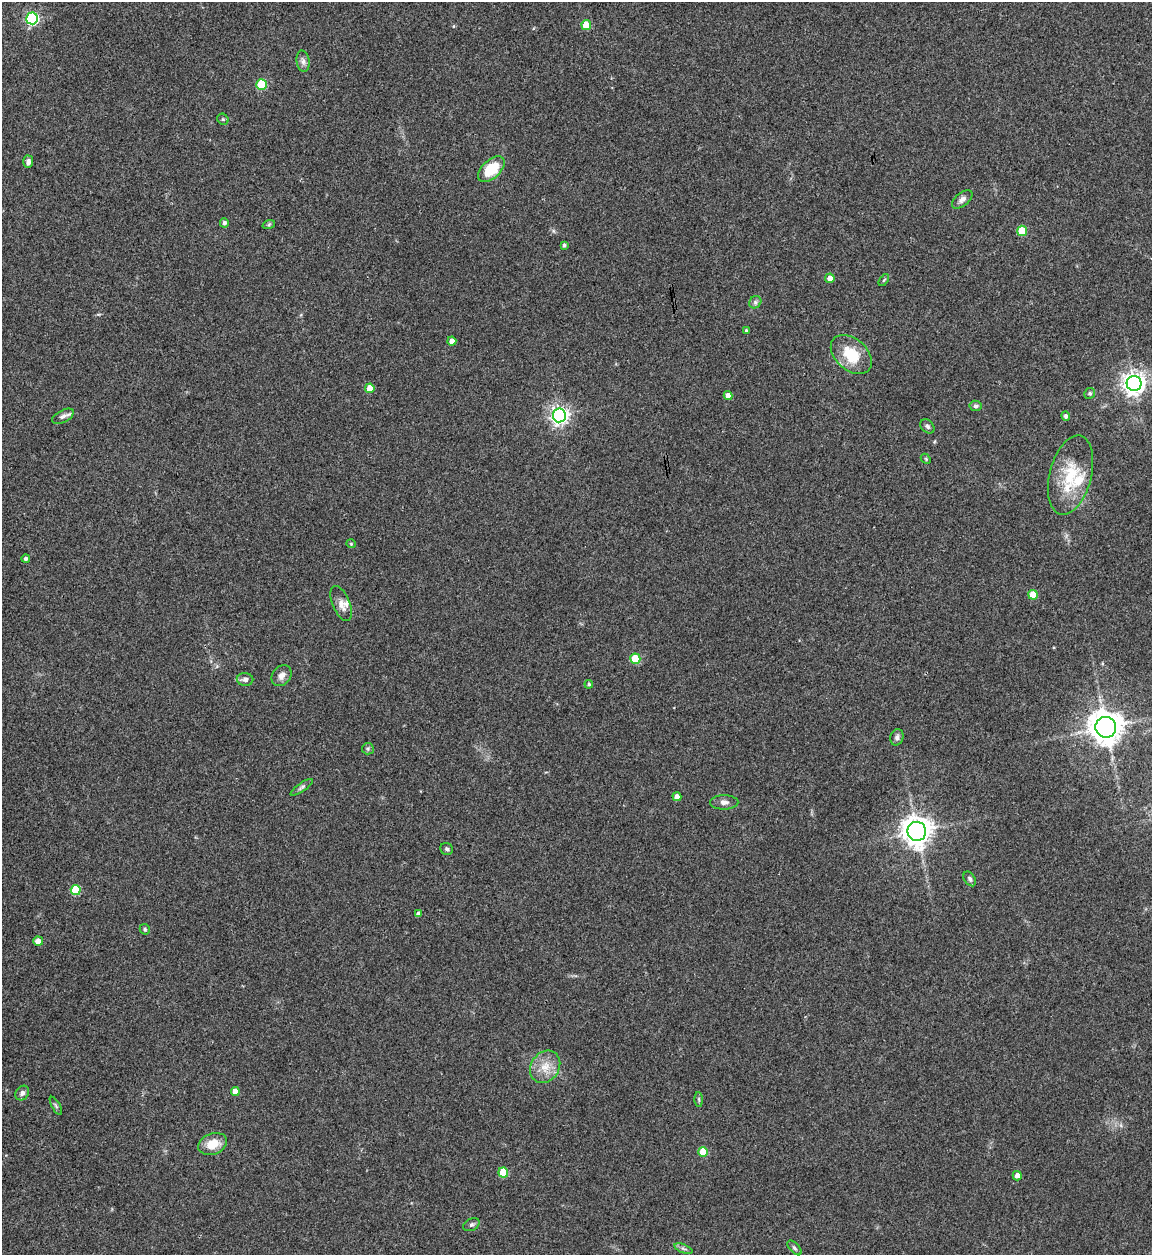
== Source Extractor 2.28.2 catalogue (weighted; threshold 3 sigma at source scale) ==
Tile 11 of 4 x 4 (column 3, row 3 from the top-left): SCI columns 2554-3703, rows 1253-2505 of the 4992 x 5013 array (HDU 1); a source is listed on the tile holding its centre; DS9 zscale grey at full resolution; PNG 1154 x 1257 px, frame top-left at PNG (2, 2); each listed source drawn as its Kron ellipse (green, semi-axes under 4 px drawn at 4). Shown black and unused: <1% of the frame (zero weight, under 3 of 4 exposures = <1% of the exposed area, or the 3 px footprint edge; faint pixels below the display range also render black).
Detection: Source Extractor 2.28.2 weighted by HDU 2 'WHT'; one run over the whole footprint, this tile lists its part. Background 0.0521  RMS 0.0049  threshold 0.022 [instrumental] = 3 sigma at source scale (4.5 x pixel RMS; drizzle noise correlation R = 1.50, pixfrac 1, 0.05/0.05 arcsec/px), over >= 5 px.
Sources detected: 64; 2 inside a brighter listed object's ellipse — not listed separately; the other 62 listed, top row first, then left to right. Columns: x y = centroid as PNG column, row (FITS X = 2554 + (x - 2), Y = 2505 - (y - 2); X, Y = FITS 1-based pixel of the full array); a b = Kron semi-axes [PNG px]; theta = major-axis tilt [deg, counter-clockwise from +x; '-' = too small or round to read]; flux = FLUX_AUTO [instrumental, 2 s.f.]
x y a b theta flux
32 18 6 6 - 68
586 25 5 5 - 11
303 61 11 6 -83 1.8
261 84 5 5 - 21
223 119 6 5 - 0.81
28 162 6 5 - 1.9
491 169 16 9 43 16
962 199 12 6 39 2.2
224 223 5 4 - 1.3
269 224 6 4 20 0.69
1022 231 5 5 - 15
564 245 4 3 - 0.97
830 278 5 4 - 3.6
884 280 7 3 53 0.63
755 302 6 5 - 1.2
746 330 3 3 - 0.85
452 341 4 4 - 2.6
851 355 23 15 -41 15
1134 383 7 7 - 380
370 388 4 4 - 7
1090 393 5 5 - 0.93
728 396 4 4 - 3
975 406 6 5 - 0.98
559 415 7 6 - 210
63 416 12 6 27 2
1066 416 5 4 - 1.7
927 426 8 6 -45 1.2
926 459 6 4 -47 0.66
1070 475 40 21 76 23
351 544 5 4 - 0.52
26 558 4 4 - 1.3
1033 595 5 5 - 11
341 604 18 8 -67 3.8
635 659 5 5 - 19
281 676 11 8 51 2.7
245 679 8 6 -3 1.9
589 684 4 4 - 0.86
1106 727 10 10 - 770
897 737 8 6 75 1.5
368 749 6 5 - 0.81
302 787 13 4 35 1.3
677 797 4 4 - 2.4
724 802 14 7 1 2.4
917 831 9 9 - 590
447 849 6 6 - 1.2
970 879 8 5 -58 1.3
76 890 5 5 - 20
419 914 4 4 - 2.2
145 929 5 5 - 0.81
38 941 5 4 - 3.9
545 1067 17 14 55 7.8
235 1091 4 4 - 3.9
22 1093 8 6 52 1.6
699 1099 7 4 -90 0.77
56 1106 10 3 -61 0.81
213 1144 15 10 21 8.2
703 1152 5 5 - 12
503 1173 5 5 - 16
1017 1176 4 4 - 2.6
471 1225 8 6 29 1.3
794 1248 9 5 -48 1.1
683 1249 9 3 -21 1